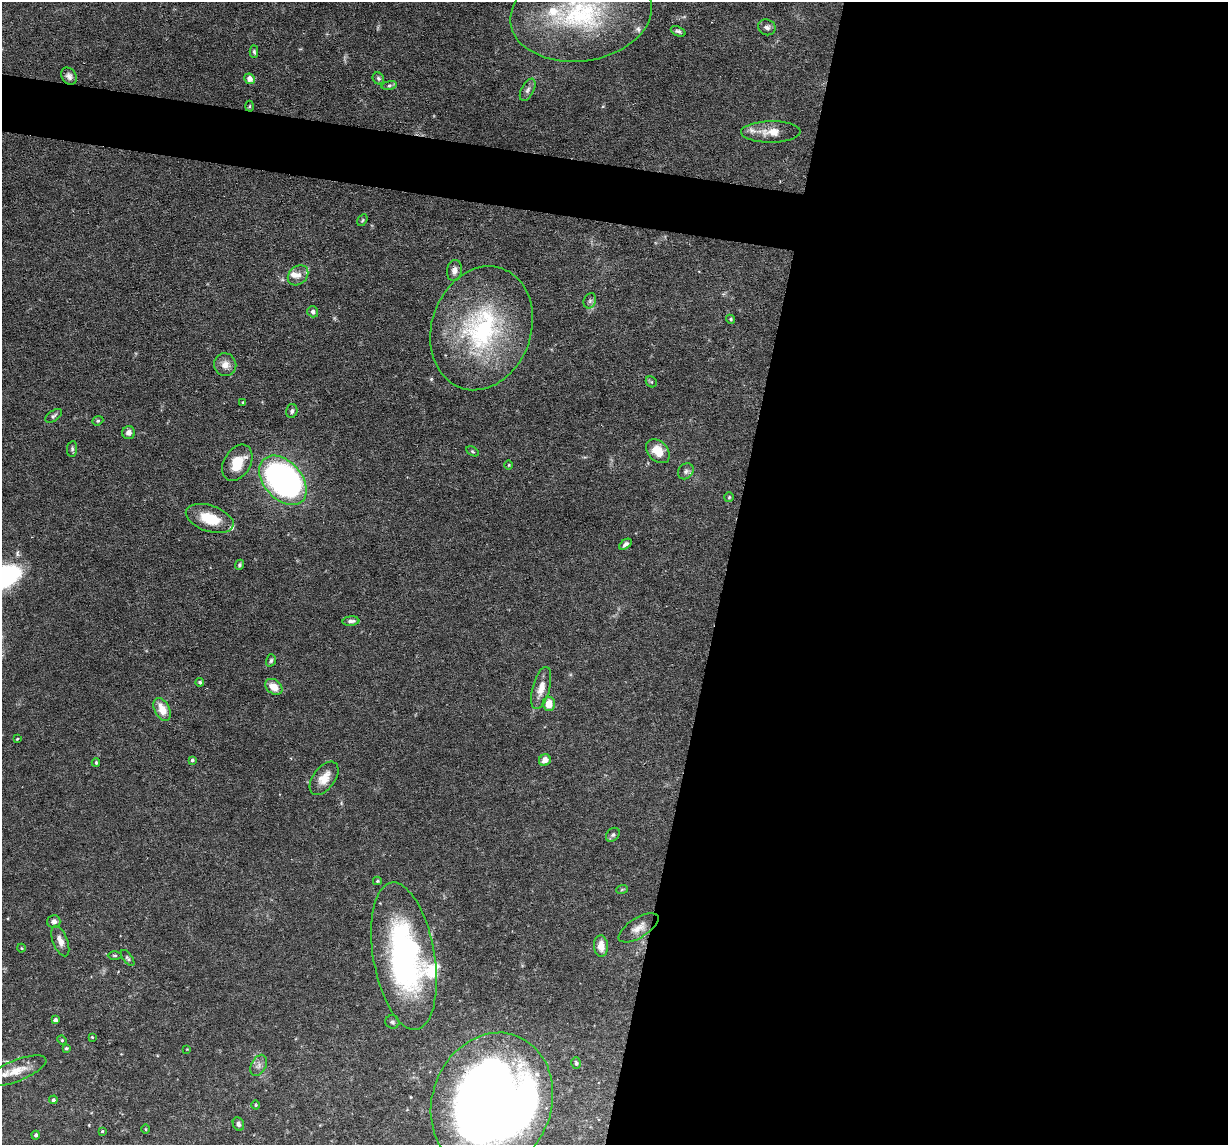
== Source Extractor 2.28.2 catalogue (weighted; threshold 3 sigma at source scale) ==
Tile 12 of 4 x 4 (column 4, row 3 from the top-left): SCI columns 3681-4906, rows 1262-2404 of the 4906 x 4927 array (HDU 1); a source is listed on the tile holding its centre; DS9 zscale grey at full resolution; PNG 1230 x 1147 px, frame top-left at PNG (2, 2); each listed source drawn as its Kron ellipse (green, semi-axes under 4 px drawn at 4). Shown black and unused: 44% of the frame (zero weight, under 3 of 6 exposures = <1% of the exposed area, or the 3 px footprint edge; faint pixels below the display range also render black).
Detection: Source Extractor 2.28.2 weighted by HDU 2 'WHT'; one run over the whole footprint, this tile lists its part. Background 0.0968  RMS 0.0042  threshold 0.0172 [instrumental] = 3 sigma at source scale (4.09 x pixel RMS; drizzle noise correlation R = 1.36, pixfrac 0.8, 0.05/0.05 arcsec/px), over >= 5 px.
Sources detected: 86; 1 too faint to see at this stretch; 1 inside a brighter object's white glare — neither listed nor drawn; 9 inside a brighter listed object's ellipse — not listed separately; the other 75 listed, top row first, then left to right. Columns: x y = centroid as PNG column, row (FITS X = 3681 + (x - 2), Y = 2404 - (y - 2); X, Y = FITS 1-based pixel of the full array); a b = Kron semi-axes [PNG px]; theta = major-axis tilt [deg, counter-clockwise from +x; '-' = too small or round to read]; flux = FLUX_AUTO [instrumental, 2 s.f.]
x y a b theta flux
581 14 71 47 8 64
767 27 9 7 -25 1.6
678 31 8 5 -22 0.99
254 52 6 4 -87 0.67
69 76 9 7 -54 1.7
378 78 6 5 - 0.8
250 79 5 5 - 2.7
389 85 8 4 9 0.81
528 90 12 6 63 1.5
249 106 5 3 - 0.37
771 132 30 10 1 5.9
362 220 6 4 59 0.53
454 270 10 7 81 1.9
298 275 11 9 42 2.7
590 301 8 6 68 1
313 312 5 5 - 1.4
731 319 5 4 - 0.54
481 328 63 49 71 65
225 365 11 11 - 3.4
651 382 6 5 - 0.55
243 403 4 3 - 0.49
292 411 7 5 76 1.1
54 416 9 5 36 0.93
98 421 5 4 - 0.57
129 433 6 6 - 1.8
72 449 8 5 82 0.83
472 451 7 4 -31 0.51
658 451 14 9 -47 7.2
237 463 19 13 59 9.1
509 465 5 3 - 0.36
686 471 8 7 - 1.3
283 480 29 19 -48 140
729 497 5 5 - 0.52
210 518 25 13 -18 12
625 544 7 4 36 1.2
239 565 5 4 - 0.78
351 621 8 4 4 1.4
271 660 6 4 73 0.72
200 682 4 4 - 0.59
274 687 9 7 -37 5.6
541 688 22 8 75 5.2
549 704 7 6 - 5.6
162 709 12 7 -63 6.3
17 739 3 2 - 0.34
192 760 3 3 - 0.72
545 760 6 5 - 2.7
96 763 4 3 - 0.67
324 778 19 11 53 5.5
613 835 8 6 45 0.92
377 881 4 3 - 0.61
622 889 6 3 20 0.47
54 921 6 6 - 1.5
638 928 22 9 32 4.2
60 941 16 7 -69 2.8
601 946 11 7 -86 4.5
21 948 4 3 - 0.32
115 955 7 3 0 0.52
404 956 74 30 -80 100
128 958 9 4 -53 0.83
55 1020 4 4 - 1.3
392 1022 7 6 - 1
92 1037 3 3 - 0.37
62 1040 5 4 - 0.45
66 1048 3 3 - 0.58
187 1049 2 2 - 0.25
576 1063 6 4 -74 0.69
259 1065 11 7 62 1.9
17 1071 31 10 22 6.9
53 1100 4 4 - 0.83
492 1102 71 59 69 470
255 1105 4 3 - 0.37
238 1124 7 5 -66 1.1
146 1129 5 3 - 0.38
102 1131 4 3 - 0.47
36 1135 4 4 - 0.89
Isophote crosses this tile's border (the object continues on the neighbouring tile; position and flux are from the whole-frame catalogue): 2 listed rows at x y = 581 14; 492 1102